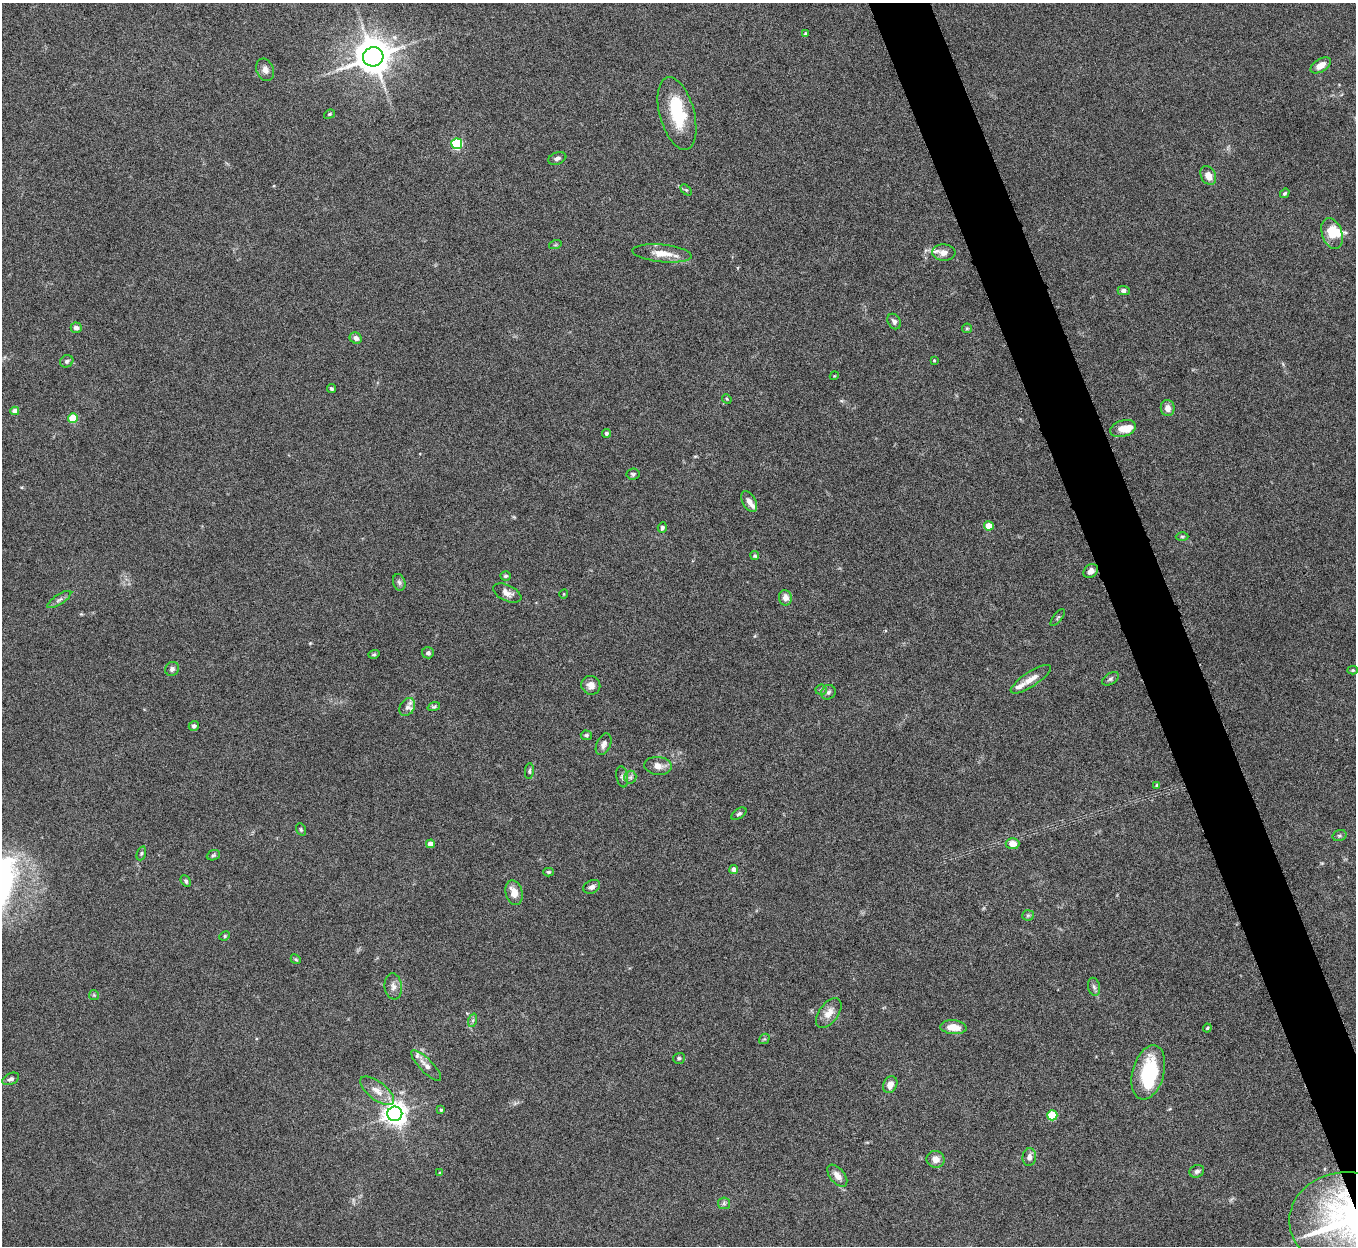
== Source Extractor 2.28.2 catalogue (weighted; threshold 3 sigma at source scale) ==
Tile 6 of 4 x 4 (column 2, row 2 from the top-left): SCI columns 1356-2709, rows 2640-3883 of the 5422 x 5403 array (HDU 1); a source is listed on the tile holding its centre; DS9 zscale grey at full resolution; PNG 1358 x 1248 px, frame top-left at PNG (2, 3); each listed source drawn as its Kron ellipse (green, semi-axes under 4 px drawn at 4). Shown black and unused: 4% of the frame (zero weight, under 5 of 10 exposures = <1% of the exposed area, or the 3 px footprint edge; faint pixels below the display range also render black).
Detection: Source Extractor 2.28.2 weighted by HDU 2 'WHT'; one run over the whole footprint, this tile lists its part. Background 0.145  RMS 0.0057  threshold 0.0235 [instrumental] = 3 sigma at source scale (4.09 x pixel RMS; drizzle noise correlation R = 1.36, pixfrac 0.8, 0.05/0.05 arcsec/px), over >= 5 px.
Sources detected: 111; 3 inside a brighter object's white glare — neither listed nor drawn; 6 inside a brighter listed object's ellipse — not listed separately; the other 102 listed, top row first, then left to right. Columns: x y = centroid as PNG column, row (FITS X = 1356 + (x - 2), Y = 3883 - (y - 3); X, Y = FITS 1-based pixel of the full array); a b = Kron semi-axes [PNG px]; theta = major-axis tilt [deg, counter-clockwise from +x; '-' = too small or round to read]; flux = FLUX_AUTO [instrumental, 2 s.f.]
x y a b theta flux
806 34 3 3 - 0.87
373 57 10 9 - 1200
1321 65 11 6 32 4.6
265 70 11 8 -67 2.9
677 113 37 17 -74 25
329 114 6 4 22 0.68
457 144 5 5 - 48
557 158 9 6 20 1.6
1208 175 10 7 -62 4.3
686 190 7 4 -44 0.75
1285 193 5 4 - 0.87
1332 233 16 10 -71 9.4
555 245 6 4 18 0.67
662 253 30 8 -6 8.4
944 253 11 8 -3 3.6
1124 291 6 4 -1 1.6
894 321 8 6 -57 1.7
76 328 5 5 - 2.2
967 328 5 4 - 0.68
356 338 6 5 - 2.4
934 360 3 3 - 0.52
67 361 7 6 - 1.4
834 376 4 3 - 0.42
332 389 4 3 - 0.88
727 399 5 4 - 0.56
1168 408 8 7 - 3.5
15 411 4 4 - 4.8
73 418 5 5 - 18
1123 428 13 8 18 5
606 433 4 4 - 1
633 474 6 5 - 1
749 502 11 6 -61 3.1
989 526 5 4 - 10
662 528 5 4 - 1.2
1182 536 6 4 0 0.83
755 556 4 4 - 0.82
1091 571 8 6 41 2.7
505 576 5 4 - 0.93
399 582 8 6 -73 1.5
507 593 15 8 -26 3.5
564 594 4 3 - 0.39
785 598 8 6 -85 3.2
59 600 14 5 33 1.9
1058 617 10 4 50 0.83
428 653 6 5 - 1.4
374 654 6 4 17 0.77
172 669 7 6 - 1.8
1353 670 5 4 - 0.69
1031 679 23 7 33 5
1110 679 9 5 35 1.2
591 685 10 9 - 3.6
821 690 5 5 - 0.84
828 692 7 7 - 1.5
407 707 10 7 59 2.2
434 707 6 4 19 0.74
194 726 5 5 - 1.3
586 735 5 5 - 0.94
604 744 11 7 65 2.4
658 766 14 9 -6 4.2
529 771 8 4 86 0.91
622 777 10 6 -79 1.5
630 777 6 6 - 1.5
1157 785 4 4 - 0.88
739 814 8 5 33 1.2
301 829 6 4 -70 0.74
1339 836 7 5 16 0.98
430 844 4 4 - 3.4
1012 844 7 5 -2 5.1
141 853 7 4 71 0.94
213 855 7 5 21 0.84
734 869 4 4 - 3
548 872 5 4 - 0.79
186 881 6 4 -62 1
592 887 9 6 28 1.9
514 893 12 8 -75 5.8
1028 915 6 5 - 0.75
225 936 5 4 - 0.74
296 959 5 4 - 0.68
393 986 13 8 -83 3
1094 987 9 6 -78 1.5
94 995 5 5 - 0.68
829 1013 17 9 53 5.9
473 1020 7 4 72 0.96
953 1027 13 7 -5 6.8
1207 1028 4 3 - 0.58
764 1039 6 4 41 0.73
679 1058 6 5 - 0.97
426 1065 20 6 -46 3.7
1148 1072 28 16 74 32
11 1079 9 5 25 1.6
890 1085 9 6 65 3.5
377 1091 20 9 -37 5.9
441 1110 4 3 - 0.81
395 1114 7 7 - 450
1052 1115 5 5 - 22
1029 1157 9 7 85 2.2
936 1159 9 8 - 3.9
1197 1171 7 6 - 1.6
440 1173 4 3 - 0.99
837 1176 13 7 -51 4.1
724 1203 6 6 - 1.2
1345 1219 56 47 5 180
Overlapping masked pixels (flux is a lower limit): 1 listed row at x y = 1345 1219
Isophote crosses this tile's border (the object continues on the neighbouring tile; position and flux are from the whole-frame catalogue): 1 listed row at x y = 1345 1219